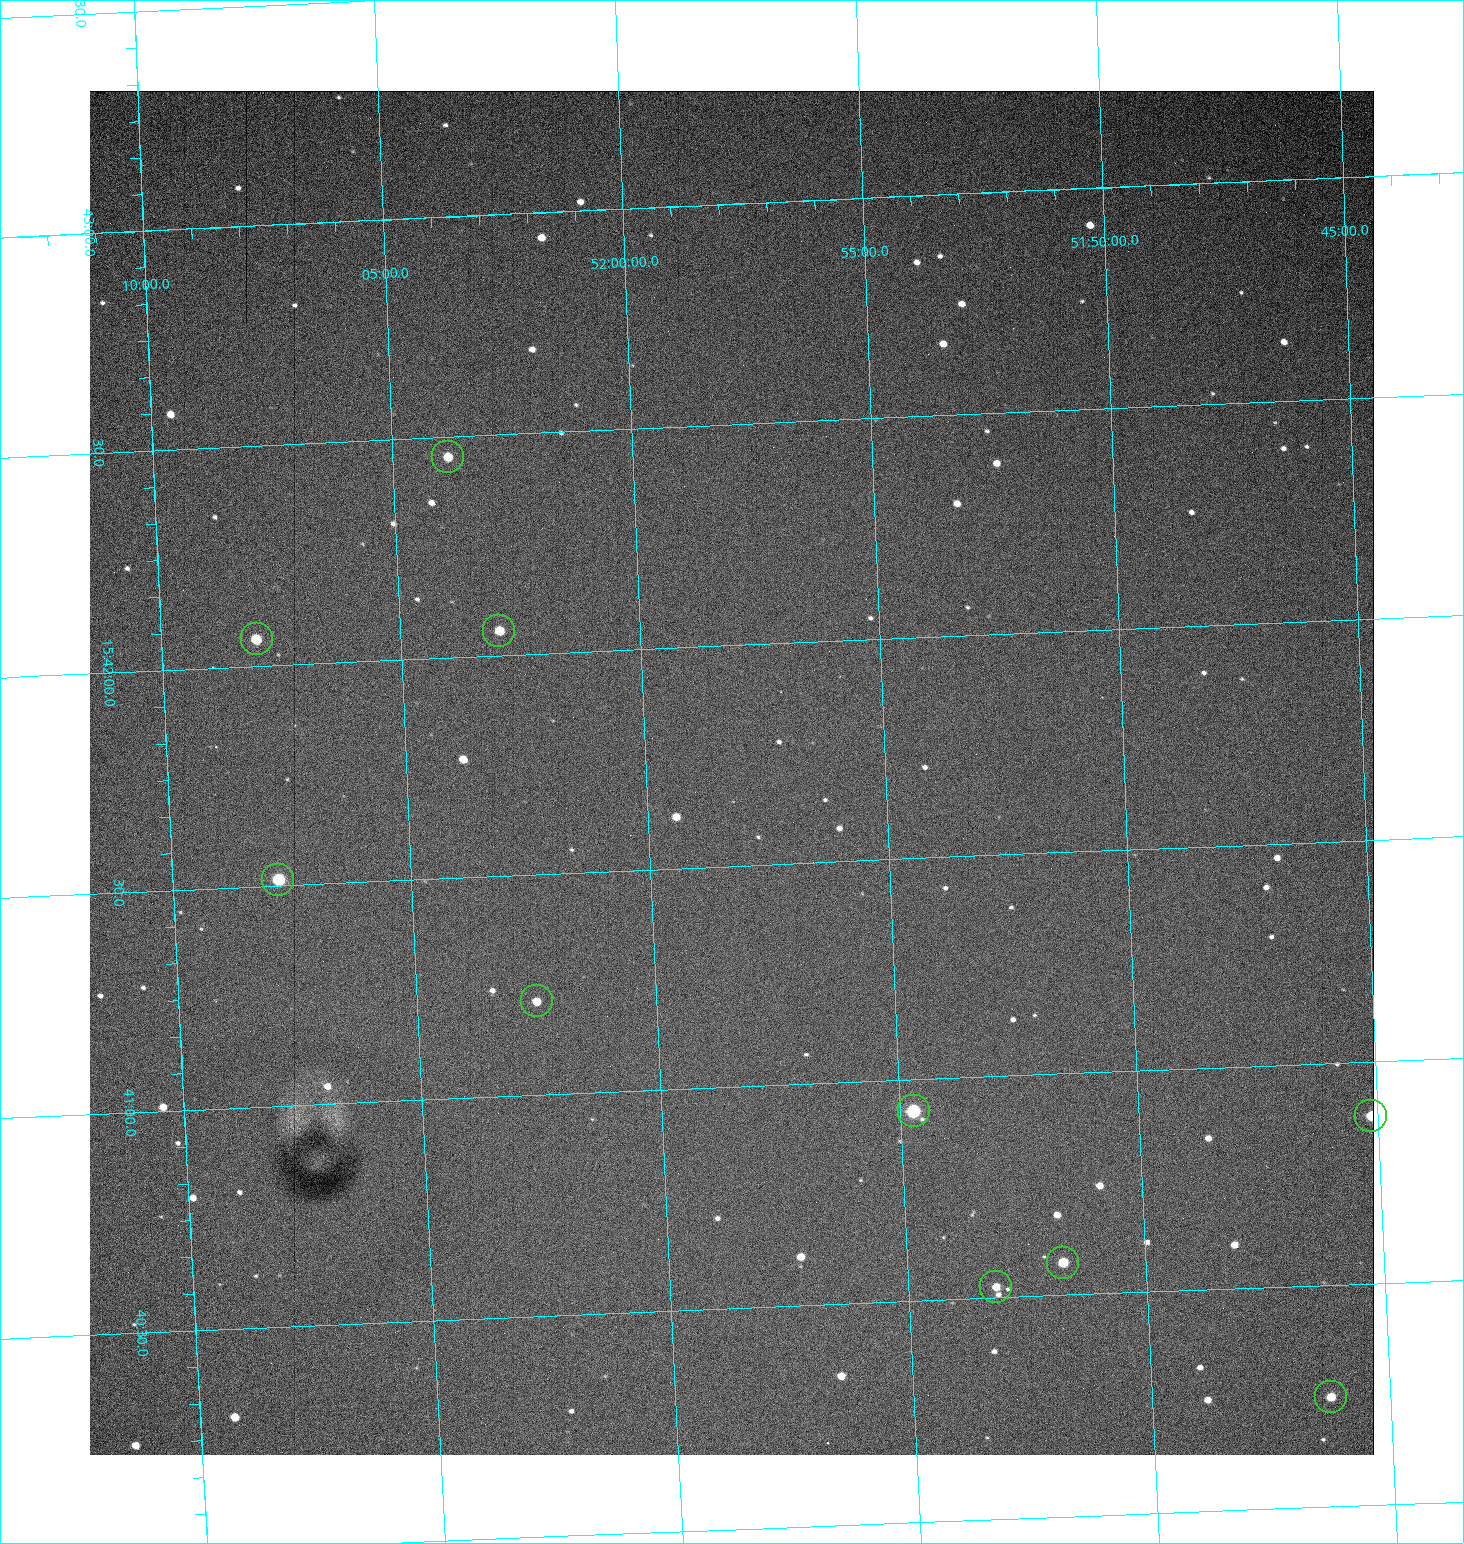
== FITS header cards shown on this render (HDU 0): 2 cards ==
NAXIS1  =                 1284 / length of data axis 1
NAXIS2  =                 1364 / length of data axis 2

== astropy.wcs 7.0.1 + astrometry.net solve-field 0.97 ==
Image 1284 x 1364 px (HDU 0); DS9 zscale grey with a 90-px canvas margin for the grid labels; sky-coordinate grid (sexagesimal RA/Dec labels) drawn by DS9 from the SOLVED WCS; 10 Tycho-2 reference stars matched to detected sources circled (green)
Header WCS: RA---TAN/DEC--TAN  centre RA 15:41:43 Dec +51:58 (235.43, +51.97 deg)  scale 1.26 arcsec/px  FOV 26.9' x 28.5'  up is +93 deg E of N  parity flipped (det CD > 0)
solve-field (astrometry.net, Tycho-2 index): VERIFIED the header's WCS against the Tycho-2 star catalogue (10 matches, 0 conflicts) and refined it, rather than solving blind
Solved WCS: RA---TAN-SIP/DEC--TAN-SIP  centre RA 15:41:43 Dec +51:58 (235.43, +51.97 deg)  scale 1.25 arcsec/px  FOV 26.9' x 28.6'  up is +92 deg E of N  parity flipped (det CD > 0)
The solver's refit moves the header's centre by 0.97 arcsec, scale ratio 0.9994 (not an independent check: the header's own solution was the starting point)
Tycho-2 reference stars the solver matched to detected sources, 10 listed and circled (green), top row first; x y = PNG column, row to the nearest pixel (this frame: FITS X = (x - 90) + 1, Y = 1364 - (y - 91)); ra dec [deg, ICRS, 3 dp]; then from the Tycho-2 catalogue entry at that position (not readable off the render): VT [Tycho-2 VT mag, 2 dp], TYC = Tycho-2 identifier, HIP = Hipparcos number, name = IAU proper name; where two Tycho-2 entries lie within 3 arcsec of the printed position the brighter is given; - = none
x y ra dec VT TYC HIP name
448 457 235.614 +52.064 11.61 3489-1132-1 - -
499 631 235.514 +52.049 11.19 3489-1407-1 - -
257 639 235.515 +52.133 11.12 3489-1380-1 - -
278 880 235.378 +52.130 9.31 3489-1322-1 76850 -
537 1001 235.303 +52.042 11.52 3489-958-1 - -
914 1111 235.232 +51.912 9.59 3489-824-1 - -
1371 1116 235.219 +51.752 10.98 3489-1435-1 - -
1063 1263 235.143 +51.862 10.97 3489-1016-1 - -
996 1287 235.131 +51.886 12.29 3489-908-1 - -
1331 1397 235.062 +51.771 11.53 3489-1453-1 - -